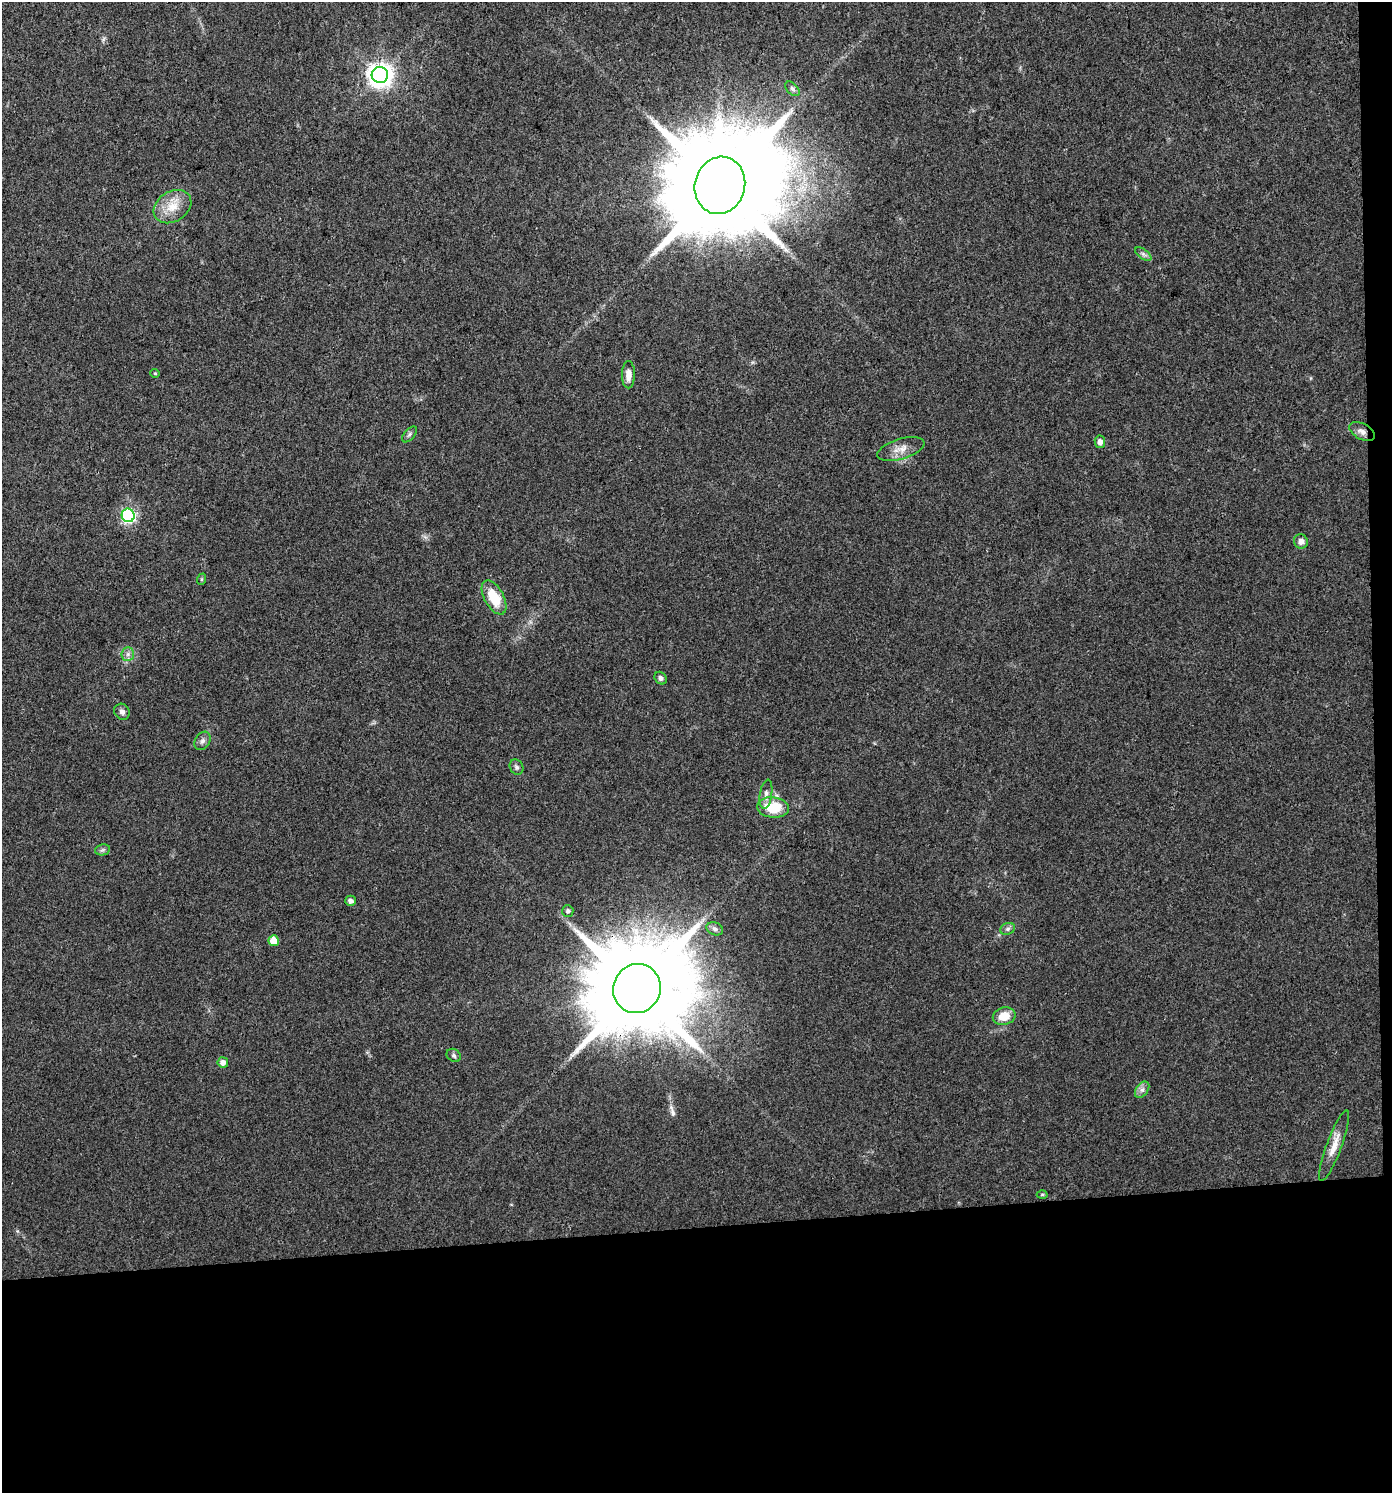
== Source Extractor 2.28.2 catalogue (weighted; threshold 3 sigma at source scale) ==
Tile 9 of 3 x 3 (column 3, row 3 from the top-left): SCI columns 2826-4215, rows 1-1491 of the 4218 x 4472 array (HDU 1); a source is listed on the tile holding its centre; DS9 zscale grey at full resolution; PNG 1394 x 1495 px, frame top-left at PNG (2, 2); each listed source drawn as its Kron ellipse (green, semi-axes under 4 px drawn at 4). Shown black and unused: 19% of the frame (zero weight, under 3 of 4 exposures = <1% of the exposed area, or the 3 px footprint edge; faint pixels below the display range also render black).
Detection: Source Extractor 2.28.2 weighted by HDU 2 'WHT'; one run over the whole footprint, this tile lists its part. Background 0.0306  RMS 0.0039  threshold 0.0176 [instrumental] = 3 sigma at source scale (4.5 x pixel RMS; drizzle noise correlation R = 1.50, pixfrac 1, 0.0396/0.0396 arcsec/px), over >= 5 px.
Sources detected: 36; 1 long thin detection or spike segment (spike, bleed or trail) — neither listed nor drawn; the other 35 listed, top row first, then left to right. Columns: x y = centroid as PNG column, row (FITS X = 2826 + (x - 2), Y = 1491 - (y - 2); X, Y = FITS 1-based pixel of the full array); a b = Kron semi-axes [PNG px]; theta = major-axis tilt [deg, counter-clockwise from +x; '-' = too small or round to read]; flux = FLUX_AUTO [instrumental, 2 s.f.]
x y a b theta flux
380 75 8 8 - 350
792 89 9 5 -45 0.95
720 185 29 25 74 13000
172 207 20 15 33 7.6
1143 254 9 4 -36 1.2
155 373 4 4 - 0.43
628 375 13 6 89 3.2
1362 431 14 7 -27 2.6
409 434 9 5 49 1
1100 442 6 5 - 2.2
901 449 24 10 17 4.3
128 515 7 6 - 80
1301 541 7 7 - 2
202 579 6 3 71 0.43
494 597 19 9 -61 12
128 654 7 6 - 1.3
661 678 7 5 -46 1.2
122 712 8 7 - 1.5
203 741 10 7 58 1.5
516 767 8 6 -60 1.1
766 794 15 6 82 2
773 807 16 10 -7 13
102 850 8 5 11 0.87
351 901 5 5 - 1.7
568 911 6 5 - 0.81
715 929 8 6 -21 1.3
1008 929 7 5 22 1
274 941 5 5 - 8.3
637 989 25 23 62 9500
1004 1016 11 8 14 6.1
454 1055 7 6 - 0.88
223 1062 5 5 - 2.3
1142 1090 9 6 52 1.5
1334 1146 37 7 70 5.3
1042 1195 5 3 - 0.44
Overlapping masked pixels (flux is a lower limit): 2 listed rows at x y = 1362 431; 637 989